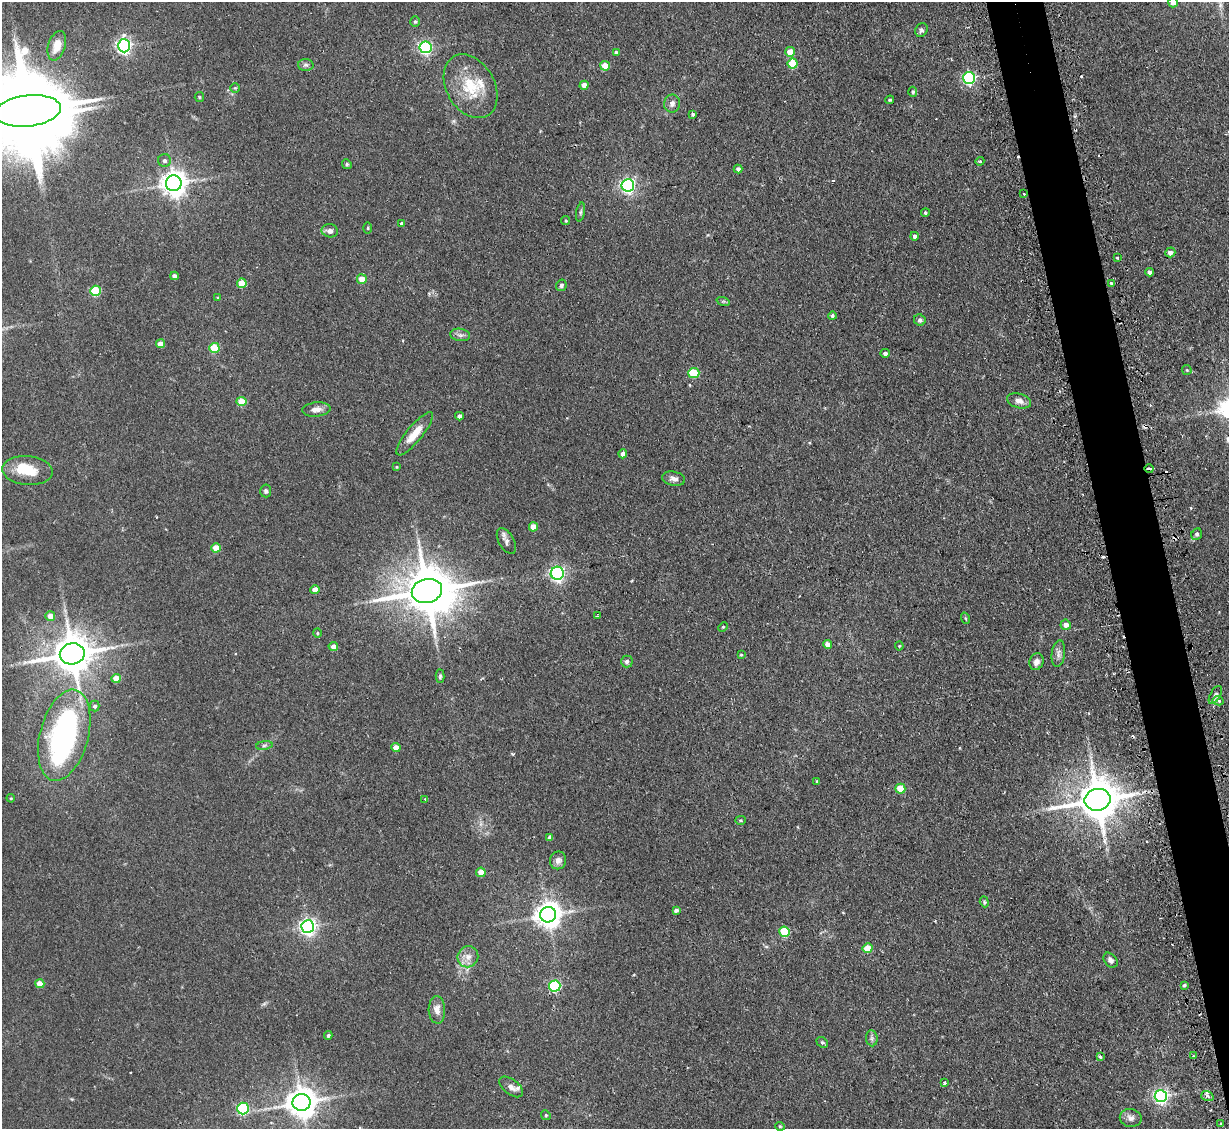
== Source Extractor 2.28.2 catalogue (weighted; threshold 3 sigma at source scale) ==
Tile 6 of 4 x 4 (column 2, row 2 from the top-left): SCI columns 1260-2486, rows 2414-3540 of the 4972 x 4943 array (HDU 1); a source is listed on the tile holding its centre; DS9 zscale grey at full resolution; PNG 1231 x 1131 px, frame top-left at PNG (2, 2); each listed source drawn as its Kron ellipse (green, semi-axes under 4 px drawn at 4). Shown black and unused: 4% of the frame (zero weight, under 2 of 3 exposures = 4% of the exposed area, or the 3 px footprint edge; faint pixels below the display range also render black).
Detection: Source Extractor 2.28.2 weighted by HDU 2 'WHT'; one run over the whole footprint, this tile lists its part. Background 0.137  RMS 0.0072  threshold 0.0322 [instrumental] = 3 sigma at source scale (4.5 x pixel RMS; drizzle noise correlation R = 1.50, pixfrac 1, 0.05/0.05 arcsec/px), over >= 5 px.
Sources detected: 148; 4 inside a brighter object's white glare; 12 cosmic-ray / hot-pixel residue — neither listed nor drawn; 2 inside a brighter listed object's ellipse — not listed separately; the other 130 listed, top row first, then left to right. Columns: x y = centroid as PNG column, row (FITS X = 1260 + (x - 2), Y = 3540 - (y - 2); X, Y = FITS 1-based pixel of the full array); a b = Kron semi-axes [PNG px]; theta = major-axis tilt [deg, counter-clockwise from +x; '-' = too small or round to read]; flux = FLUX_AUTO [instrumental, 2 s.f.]
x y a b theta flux
1173 2 5 5 - 3.8
415 22 5 4 - 0.91
921 30 7 6 - 1.8
57 46 15 8 72 9.1
124 46 6 6 - 200
425 47 6 6 - 130
616 52 4 3 - 1.7
790 52 5 5 - 11
793 64 5 5 - 25
306 65 7 6 - 1.8
605 66 5 4 - 10
969 78 6 6 - 100
584 85 4 4 - 5.6
470 86 34 24 -60 28
235 88 5 5 - 0.85
913 92 5 4 - 1.2
199 97 5 4 - 0.71
890 100 4 3 - 0.92
672 104 9 8 - 3.2
28 111 33 15 7 10000
693 114 3 3 - 1.3
165 160 6 6 - 2.1
980 161 4 3 - 0.72
347 164 5 4 - 0.95
738 169 4 4 - 2
174 183 8 8 - 710
628 185 6 6 - 180
1024 194 3 2 - 0.94
580 212 10 4 79 1.4
925 213 4 4 - 1.2
566 221 4 4 - 0.98
402 224 4 4 - 2.4
368 228 5 3 - 0.64
330 231 8 6 -10 3.3
914 236 4 3 - 2
1170 252 5 5 - 2.7
1117 258 3 3 - 1.3
1150 272 4 4 - 2.6
174 276 4 4 - 3
362 279 5 5 - 9.6
242 283 5 4 - 15
1111 283 3 3 - 1.5
561 285 6 5 - 1.7
95 291 5 5 - 39
217 298 3 3 - 2.1
723 301 7 4 -18 1.1
832 316 4 4 - 1.2
920 320 6 5 - 1.5
460 335 10 6 -8 2.5
160 344 4 4 - 7.3
214 348 5 5 - 27
885 353 4 4 - 1.9
1187 370 5 4 - 0.8
694 373 5 5 - 26
1019 401 12 7 -16 4.2
241 402 5 4 - 16
316 409 14 7 6 4.4
459 416 4 4 - 2.4
415 434 27 8 51 11
623 454 4 4 - 3.1
396 467 4 4 - 0.66
1149 468 5 3 - 4.2
27 471 25 14 -5 17
674 479 12 7 -12 3.2
266 491 6 5 - 1.7
533 527 4 4 - 9.1
1197 534 6 5 - 1.6
506 541 14 7 -61 3.1
216 548 4 4 - 13
557 573 6 6 - 160
315 590 4 4 - 6.9
427 591 15 12 14 3200
50 616 5 5 - 5.9
597 616 3 3 - 0.66
965 618 6 3 -71 0.72
1066 625 5 5 - 3.9
723 627 5 3 - 0.65
317 633 5 4 - 0.95
828 644 4 4 - 5.1
899 646 4 4 - 0.66
333 647 5 4 - 5.7
1058 653 13 6 82 3.4
72 654 12 10 10 2100
741 655 4 3 - 0.59
627 662 6 6 - 1.6
1036 662 8 7 - 4
440 676 6 4 89 1.1
116 678 5 4 - 11
1215 695 10 5 60 2.1
1218 701 5 4 - 2.8
95 706 5 5 - 1.8
64 735 47 24 75 130
264 745 8 4 9 1.4
396 747 4 4 - 6.6
817 782 4 3 - 0.99
900 789 5 5 - 21
11 798 4 4 - 0.68
425 799 3 2 - 0.58
1098 800 13 11 11 2400
740 820 5 4 - 0.91
550 837 4 4 - 2.4
558 860 9 8 - 3.5
481 872 4 4 - 10
984 902 5 4 - 0.97
676 910 4 4 - 1.9
548 915 8 7 - 740
308 926 6 6 - 250
785 932 5 5 - 33
867 948 5 5 - 16
468 957 11 10 - 5.5
1110 960 8 6 -51 2.5
40 984 4 4 - 8.9
1184 985 3 3 - 1
555 986 6 5 - 74
437 1010 14 8 -87 5.3
328 1035 4 4 - 1.1
872 1038 8 5 -83 1.8
822 1042 6 4 -40 1.1
1193 1056 3 3 - 0.56
1100 1057 4 3 - 1.6
945 1083 3 3 - 1.2
511 1087 14 7 -38 4.4
1161 1096 6 6 - 190
1207 1096 6 5 - 1.7
301 1102 9 8 - 1100
243 1108 6 6 - 73
546 1115 5 4 - 0.94
1131 1118 11 9 -11 3.6
1221 1124 3 3 - 1.8
780 1126 5 4 - 0.75
Overlapping masked pixels (flux is a lower limit): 2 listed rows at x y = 1149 468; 1098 800
Isophote crosses this tile's border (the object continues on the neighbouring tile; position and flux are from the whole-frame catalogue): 2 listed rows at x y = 1173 2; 28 111